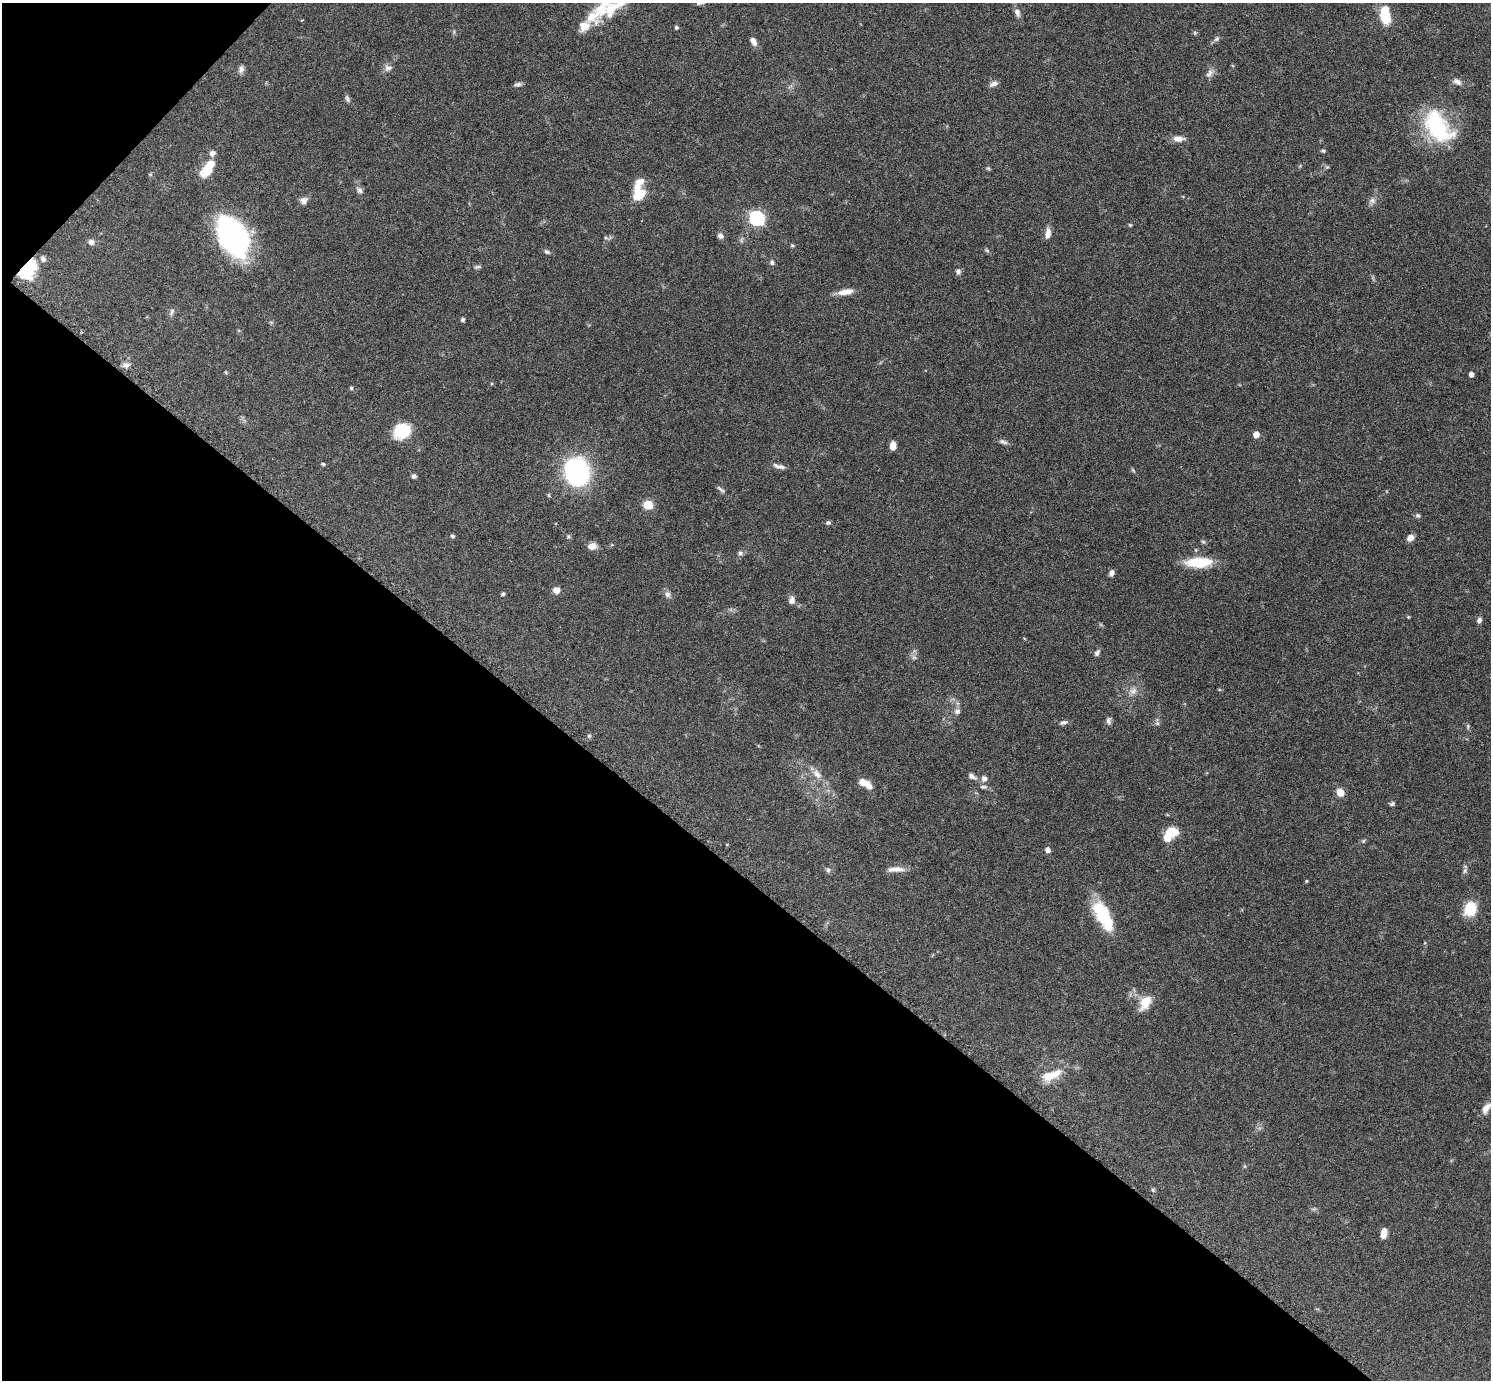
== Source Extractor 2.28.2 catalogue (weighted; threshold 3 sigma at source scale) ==
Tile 9 of 4 x 4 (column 1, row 3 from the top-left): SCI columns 20-1508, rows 1692-3069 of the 5992 x 5996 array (HDU 1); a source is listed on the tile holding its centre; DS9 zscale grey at full resolution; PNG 1493 x 1382 px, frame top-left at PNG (2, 3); no overlay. Shown black and unused: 39% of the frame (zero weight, under 3 of 6 exposures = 2% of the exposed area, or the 3 px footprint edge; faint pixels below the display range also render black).
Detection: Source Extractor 2.28.2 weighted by HDU 2 'WHT'; one run over the whole footprint, this tile lists its part. Background 0.0705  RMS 0.0029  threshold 0.012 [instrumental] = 3 sigma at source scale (4.09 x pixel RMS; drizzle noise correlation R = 1.36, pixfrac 0.8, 0.05/0.05 arcsec/px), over >= 5 px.
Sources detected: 107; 1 too faint to see at this stretch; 1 inside a brighter object's white glare — not listed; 7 inside a brighter listed object's ellipse — not listed separately; the other 98 listed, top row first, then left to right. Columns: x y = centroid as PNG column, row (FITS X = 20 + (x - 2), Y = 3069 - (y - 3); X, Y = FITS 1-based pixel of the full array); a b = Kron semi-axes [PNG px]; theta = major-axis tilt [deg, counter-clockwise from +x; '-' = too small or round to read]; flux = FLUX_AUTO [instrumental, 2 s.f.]
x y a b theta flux
603 8 43 16 59 8.5
1017 12 11 7 -71 1.2
1385 15 17 9 -84 9
676 27 5 4 - 0.4
1216 39 7 5 46 0.6
753 41 11 6 -58 1.4
388 68 11 8 -2 1.1
241 69 10 7 71 1.1
1209 74 12 7 59 1.3
1457 82 14 7 -28 1.3
518 84 10 5 9 0.71
994 84 11 6 17 1.1
347 98 11 5 -63 0.66
1438 127 46 27 -54 23
1178 139 14 7 -3 1.9
1323 151 5 5 - 0.41
212 153 8 7 - 1.2
1327 167 5 5 - 0.36
988 168 6 4 -19 0.33
207 170 17 8 56 9.1
360 190 9 6 -57 0.95
639 194 14 12 59 6.6
304 200 10 9 - 1.3
1372 200 9 7 -45 1
757 218 7 7 - 37
1130 225 4 4 - 0.3
1048 233 13 6 81 1.8
233 235 42 23 -66 50
720 236 8 7 - 1
606 238 6 4 -18 0.43
91 242 8 7 - 1.1
792 245 6 4 -1 0.31
987 250 7 4 -32 0.44
547 252 8 5 -30 0.57
772 262 6 5 - 0.65
477 267 10 4 11 0.55
28 270 22 14 51 11
958 272 8 7 - 0.87
846 292 18 7 8 2.8
172 312 10 5 72 0.7
463 320 5 5 - 0.44
126 365 11 5 9 1
1471 374 4 4 - 1.2
351 388 5 4 - 0.31
402 431 13 11 39 13
1256 434 6 6 - 1.7
1003 442 12 5 -23 0.85
893 446 7 5 87 2.4
323 464 5 4 - 0.33
779 466 17 5 -15 1.2
1133 470 7 3 -54 0.35
577 472 30 24 -76 35
414 476 5 5 - 0.72
721 489 14 4 -37 0.71
648 505 6 6 - 9
1418 516 7 6 - 0.54
828 523 6 5 - 0.51
452 536 6 4 -22 0.53
1410 538 7 6 - 1.8
1203 542 5 5 - 0.41
592 546 10 7 13 2
740 553 7 5 15 0.67
1199 562 29 11 2 8.7
1112 573 8 6 72 0.93
556 590 8 7 - 1.8
503 594 5 4 - 0.43
668 594 8 7 - 1
792 600 10 8 81 1.3
1408 617 4 4 - 0.24
1479 620 7 5 68 0.85
1097 653 9 5 55 0.75
1133 691 11 8 20 1.6
957 711 8 7 - 1
1108 720 10 6 83 0.83
1063 722 10 6 15 0.78
1157 723 7 4 -71 0.47
1468 726 7 5 -84 0.42
817 774 15 8 -48 2.2
972 776 11 6 -30 1.1
984 779 8 7 - 1.2
865 783 15 7 -29 3.4
983 787 10 5 -1 0.7
1340 793 8 7 - 3.1
1392 804 7 5 20 0.51
1170 834 17 10 43 6.6
1363 841 6 4 46 0.36
1048 850 6 5 - 1.1
895 869 22 6 2 2.1
828 870 6 6 - 0.57
1465 871 8 5 71 0.63
1306 881 5 3 - 0.22
1470 909 18 15 64 5.6
1103 916 35 14 -62 13
1145 1002 20 11 58 4.3
1055 1074 22 11 25 4.1
1486 1108 15 8 57 1.9
1153 1190 5 5 - 0.35
1383 1233 11 6 82 1.9
Overlapping masked pixels (flux is a lower limit): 1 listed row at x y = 28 270
Isophote crosses this tile's border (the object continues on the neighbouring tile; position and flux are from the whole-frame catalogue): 1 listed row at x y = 603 8